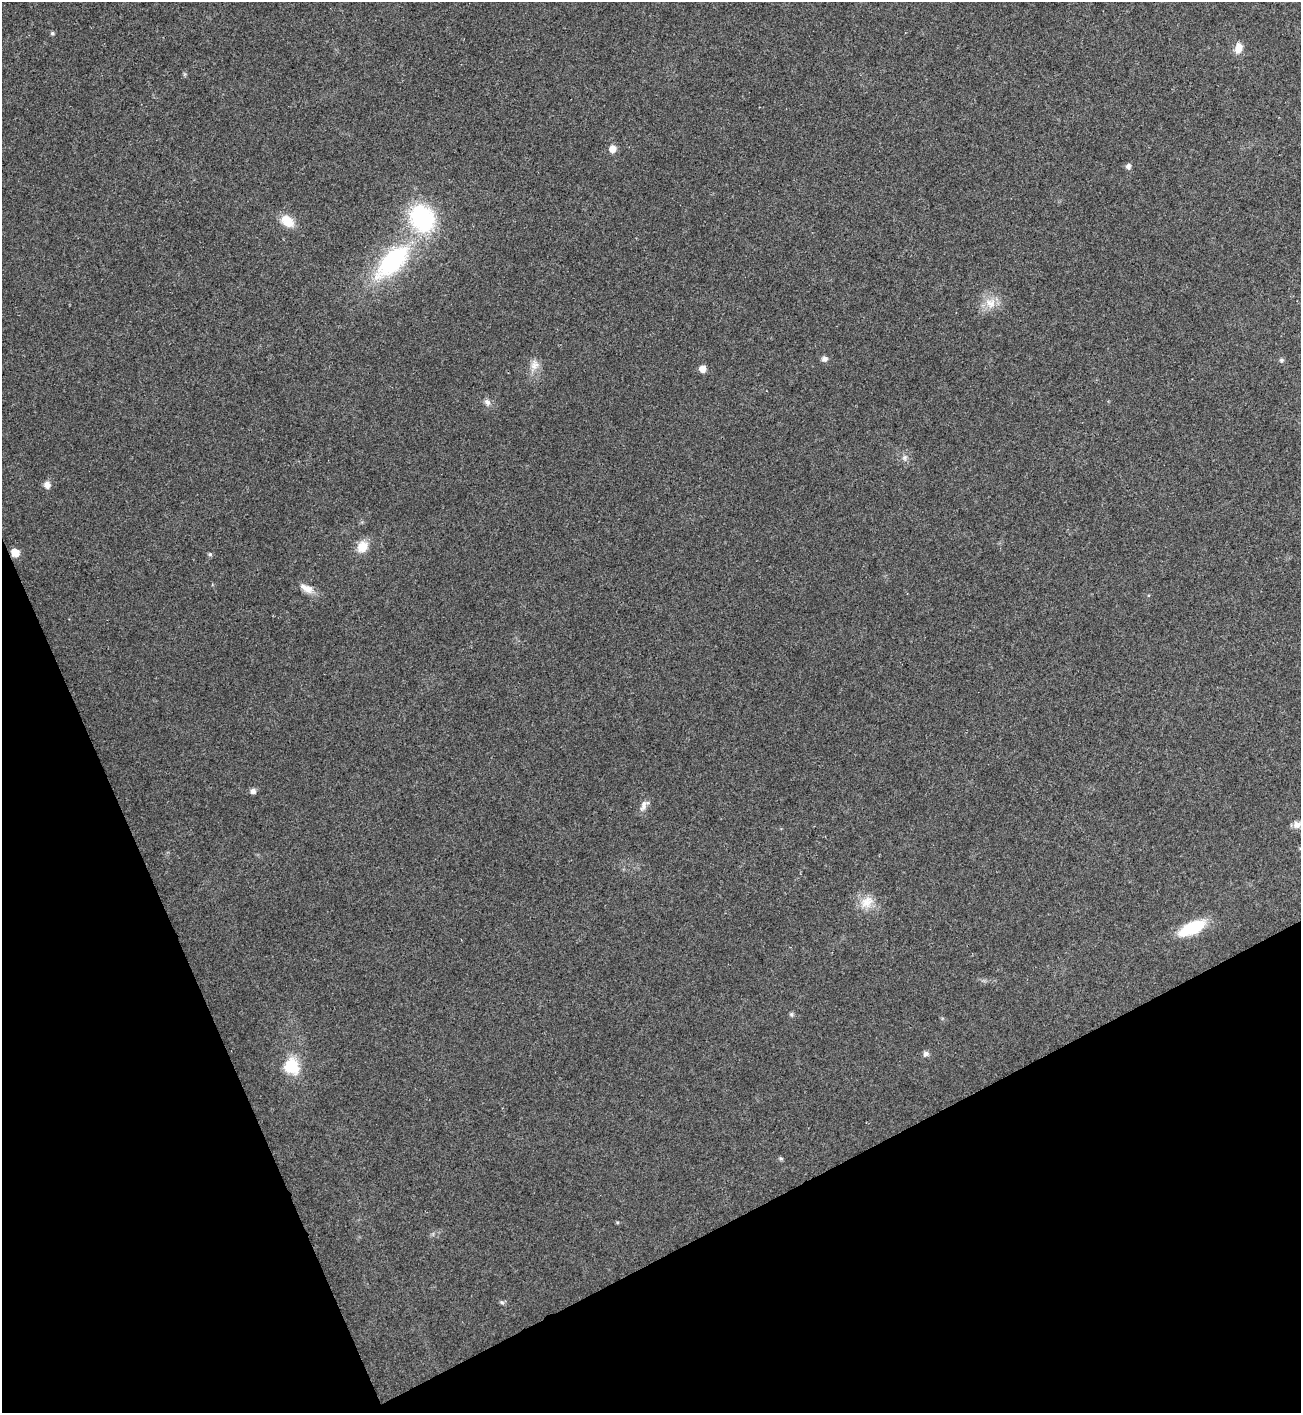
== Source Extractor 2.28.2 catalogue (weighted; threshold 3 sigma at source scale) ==
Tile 14 of 4 x 4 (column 2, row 4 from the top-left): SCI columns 1453-2751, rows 3-1413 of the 5633 x 5646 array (HDU 1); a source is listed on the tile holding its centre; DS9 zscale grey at full resolution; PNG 1303 x 1415 px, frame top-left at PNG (2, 2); no overlay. Shown black and unused: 22% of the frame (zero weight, under 2 of 3 exposures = <1% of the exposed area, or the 3 px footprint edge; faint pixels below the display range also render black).
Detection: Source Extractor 2.28.2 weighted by HDU 2 'WHT'; one run over the whole footprint, this tile lists its part. Background 0.0477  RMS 0.0075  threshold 0.0339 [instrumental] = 3 sigma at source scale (4.5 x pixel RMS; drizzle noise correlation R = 1.50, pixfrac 1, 0.05/0.05 arcsec/px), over >= 5 px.
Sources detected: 30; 1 inside a brighter object's white glare — not listed; the other 29 listed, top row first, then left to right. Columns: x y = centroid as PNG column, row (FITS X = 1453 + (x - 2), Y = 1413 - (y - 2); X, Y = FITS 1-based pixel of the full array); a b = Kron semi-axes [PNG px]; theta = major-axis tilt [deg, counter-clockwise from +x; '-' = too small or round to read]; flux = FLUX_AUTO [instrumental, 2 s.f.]
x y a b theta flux
52 33 5 5 - 1
1239 48 12 9 76 7.1
612 149 8 7 - 5.4
1128 166 7 6 - 2.5
422 218 35 29 -61 67
287 221 14 9 -40 14
392 261 48 22 45 85
990 303 16 13 -23 9.9
824 359 7 6 - 2.6
1281 360 6 5 - 1.3
534 365 15 11 74 6.1
702 369 7 7 - 5
487 402 10 7 -28 2.8
904 457 8 7 - 2.4
47 485 8 7 - 4.2
362 547 14 12 43 11
15 553 7 6 - 9
210 554 5 5 - 1.2
307 588 20 9 -28 7
253 791 6 6 - 3
644 805 17 8 56 4.1
1297 825 10 9 - 4.4
867 902 19 14 47 11
1192 928 25 11 25 36
791 1014 6 5 - 1.2
926 1054 7 7 - 2.3
294 1069 26 13 83 15
781 1158 6 4 -27 1.1
502 1302 7 5 -22 1.3